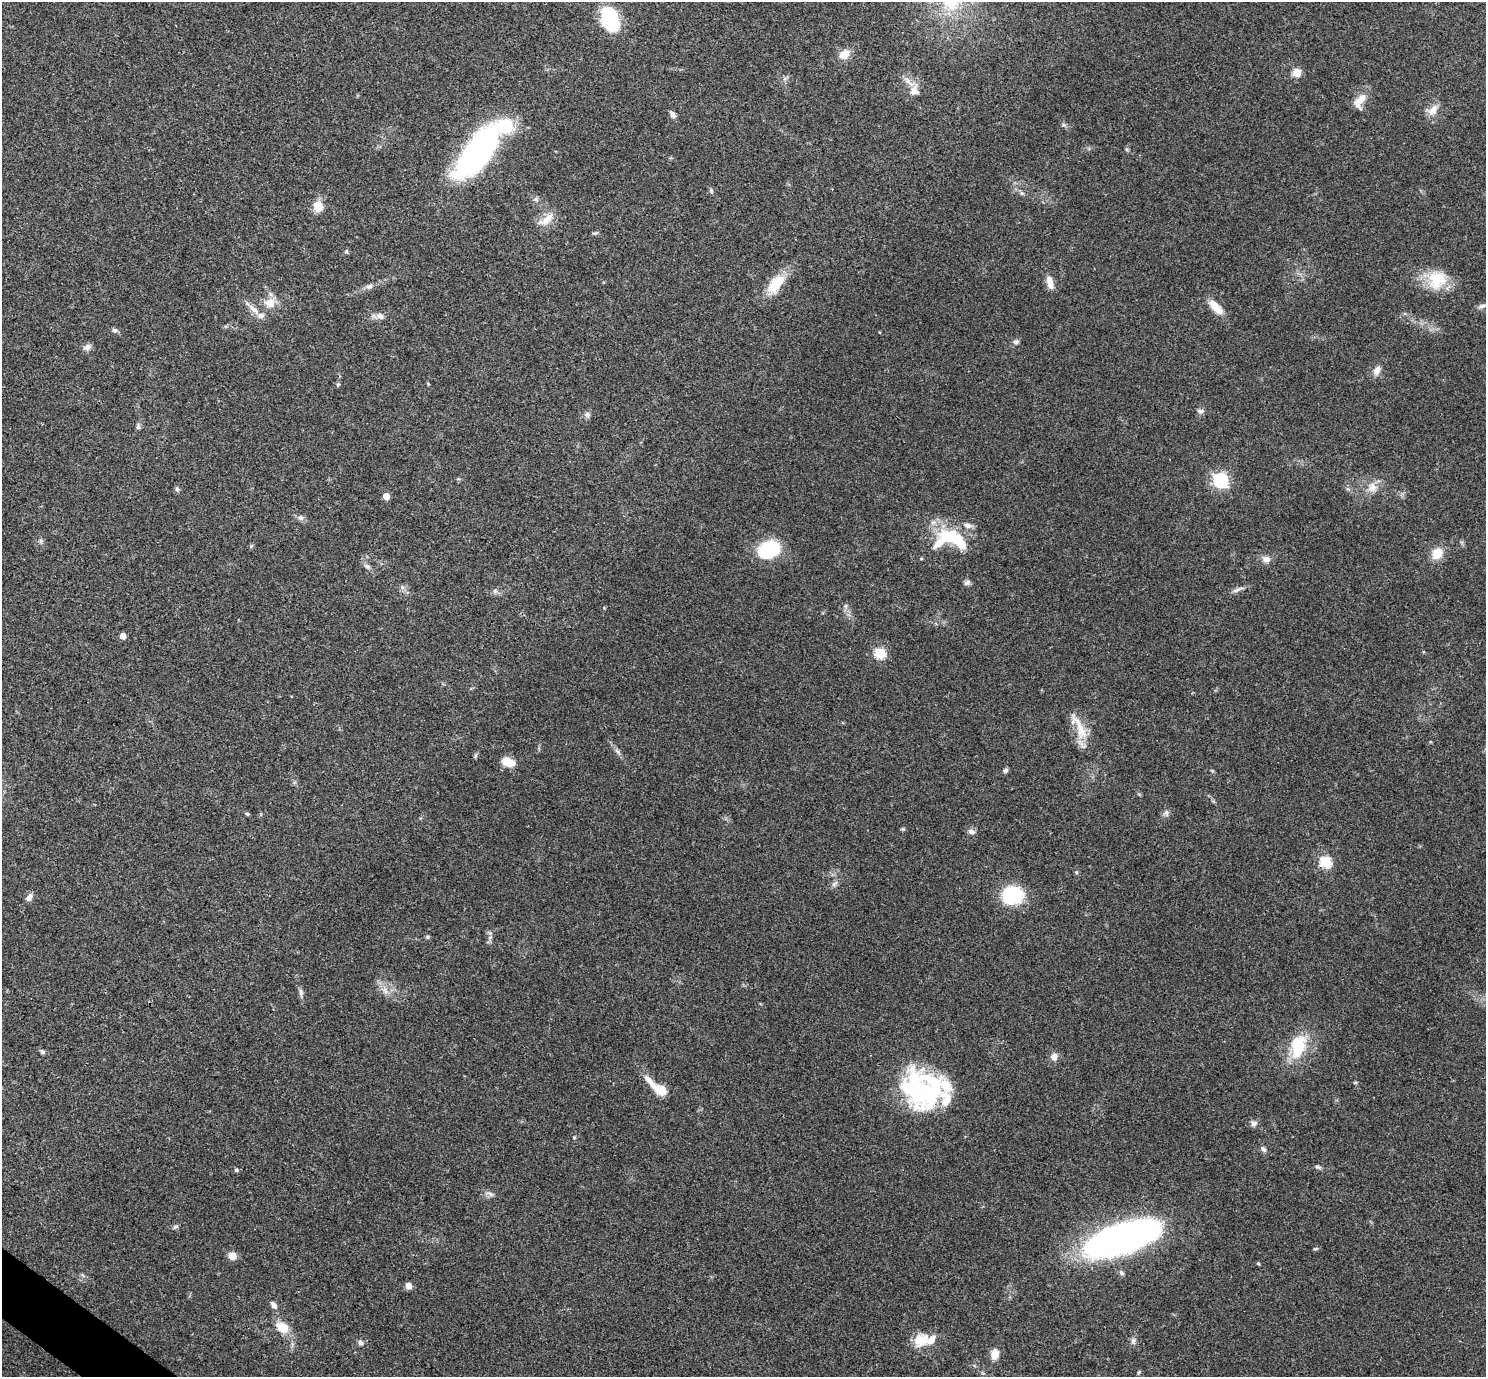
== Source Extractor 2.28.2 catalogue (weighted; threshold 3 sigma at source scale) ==
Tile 7 of 4 x 4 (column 3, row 2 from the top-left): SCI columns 2973-4456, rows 2903-4277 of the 5943 x 5946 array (HDU 1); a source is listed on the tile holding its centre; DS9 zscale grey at full resolution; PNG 1488 x 1379 px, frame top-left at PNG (2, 2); no overlay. Shown black and unused: <1% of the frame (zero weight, under 3 of 4 exposures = <1% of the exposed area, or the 3 px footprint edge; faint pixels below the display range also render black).
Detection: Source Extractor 2.28.2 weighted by HDU 2 'WHT'; one run over the whole footprint, this tile lists its part. Background 0.0766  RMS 0.0062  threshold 0.0279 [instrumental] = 3 sigma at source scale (4.5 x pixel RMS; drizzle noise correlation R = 1.50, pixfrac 1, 0.05/0.05 arcsec/px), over >= 5 px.
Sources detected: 103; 1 inside a brighter object's white glare — not listed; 9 inside a brighter listed object's ellipse — not listed separately; the other 93 listed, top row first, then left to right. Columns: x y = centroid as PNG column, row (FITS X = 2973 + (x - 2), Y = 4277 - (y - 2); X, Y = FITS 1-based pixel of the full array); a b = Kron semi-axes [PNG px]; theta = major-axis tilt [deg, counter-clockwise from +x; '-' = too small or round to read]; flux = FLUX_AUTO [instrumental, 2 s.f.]
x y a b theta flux
610 19 18 13 -71 56
844 54 14 10 36 7.1
1297 73 8 8 - 7.1
914 91 15 12 69 6.1
1361 99 14 10 61 6.2
1433 110 15 9 57 6.3
673 115 9 6 -56 2.3
1064 125 7 4 -44 1.3
477 152 64 24 52 140
711 191 7 5 -72 1.1
1022 193 6 5 - 1.2
536 199 6 5 - 1.3
318 206 7 6 - 17
546 220 26 11 38 8.1
346 251 6 5 - 0.97
1437 280 27 24 49 20
1050 282 16 7 -76 5.9
775 284 28 15 50 16
369 286 10 6 21 2.3
270 303 13 11 -4 7.4
1482 306 11 5 17 1.8
1215 307 22 9 -48 8.8
254 309 21 7 -44 5.1
380 316 10 7 -38 2.8
115 330 8 6 -2 1.4
879 332 4 3 - 0.42
1016 342 8 6 13 1.7
87 347 11 8 27 2.4
1377 370 12 8 60 4
338 384 5 4 - 0.84
1201 411 11 6 -1 1.8
587 415 8 7 - 2.2
138 426 8 5 89 1.5
1220 480 7 6 - 130
1372 487 14 13 - 6.4
177 489 6 6 - 1.3
386 496 5 5 - 8.4
301 518 8 7 - 2
950 539 45 24 -6 35
41 541 6 5 - 1.2
251 546 5 5 - 0.85
769 549 19 15 20 44
1437 553 13 11 49 9.9
1266 559 10 8 -13 3.8
367 566 8 6 -22 1.9
967 582 9 6 24 1.7
402 587 7 6 - 1.6
1237 590 18 4 22 2.5
495 591 7 5 -45 1.4
845 606 6 5 - 1.3
123 636 5 4 - 5.5
880 653 6 5 - 47
1080 729 35 14 -62 14
617 751 8 4 -38 1.5
508 762 16 10 -20 8.5
1005 771 7 5 45 1.3
1166 813 9 7 -88 2
247 814 6 5 - 0.8
971 832 9 7 -13 2.3
1325 862 6 5 - 58
1076 872 5 5 - 0.87
834 884 12 4 41 1.9
1012 895 14 12 3 54
29 897 10 7 52 2.9
428 937 6 4 0 1
385 990 10 8 -73 3.8
301 993 12 5 -83 2.1
1298 1047 31 22 72 25
42 1052 7 5 -37 1.3
1054 1057 8 7 - 4.2
932 1081 69 20 -18 43
1355 1082 6 3 0 0.66
659 1089 20 7 -38 25
1254 1124 8 7 - 2.3
574 1137 5 3 - 0.61
1263 1149 8 5 -41 1.5
1318 1167 9 5 -19 1.3
236 1170 5 5 - 1
490 1194 10 5 -25 2
175 1227 7 5 43 1.2
1122 1239 69 24 17 300
1315 1249 6 3 18 0.74
232 1256 8 8 - 5.1
1258 1263 5 4 - 0.68
1121 1273 8 5 -51 1.5
408 1286 7 7 - 2.9
274 1305 10 6 -53 2.7
282 1327 17 12 -29 10
921 1340 22 16 11 13
1133 1341 8 7 - 2.1
361 1343 8 6 -28 1.8
995 1354 10 8 82 7.4
1139 1372 6 3 46 0.75
Unlisted compact peaks at least as high as the median listed source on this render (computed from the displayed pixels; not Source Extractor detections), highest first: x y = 903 829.